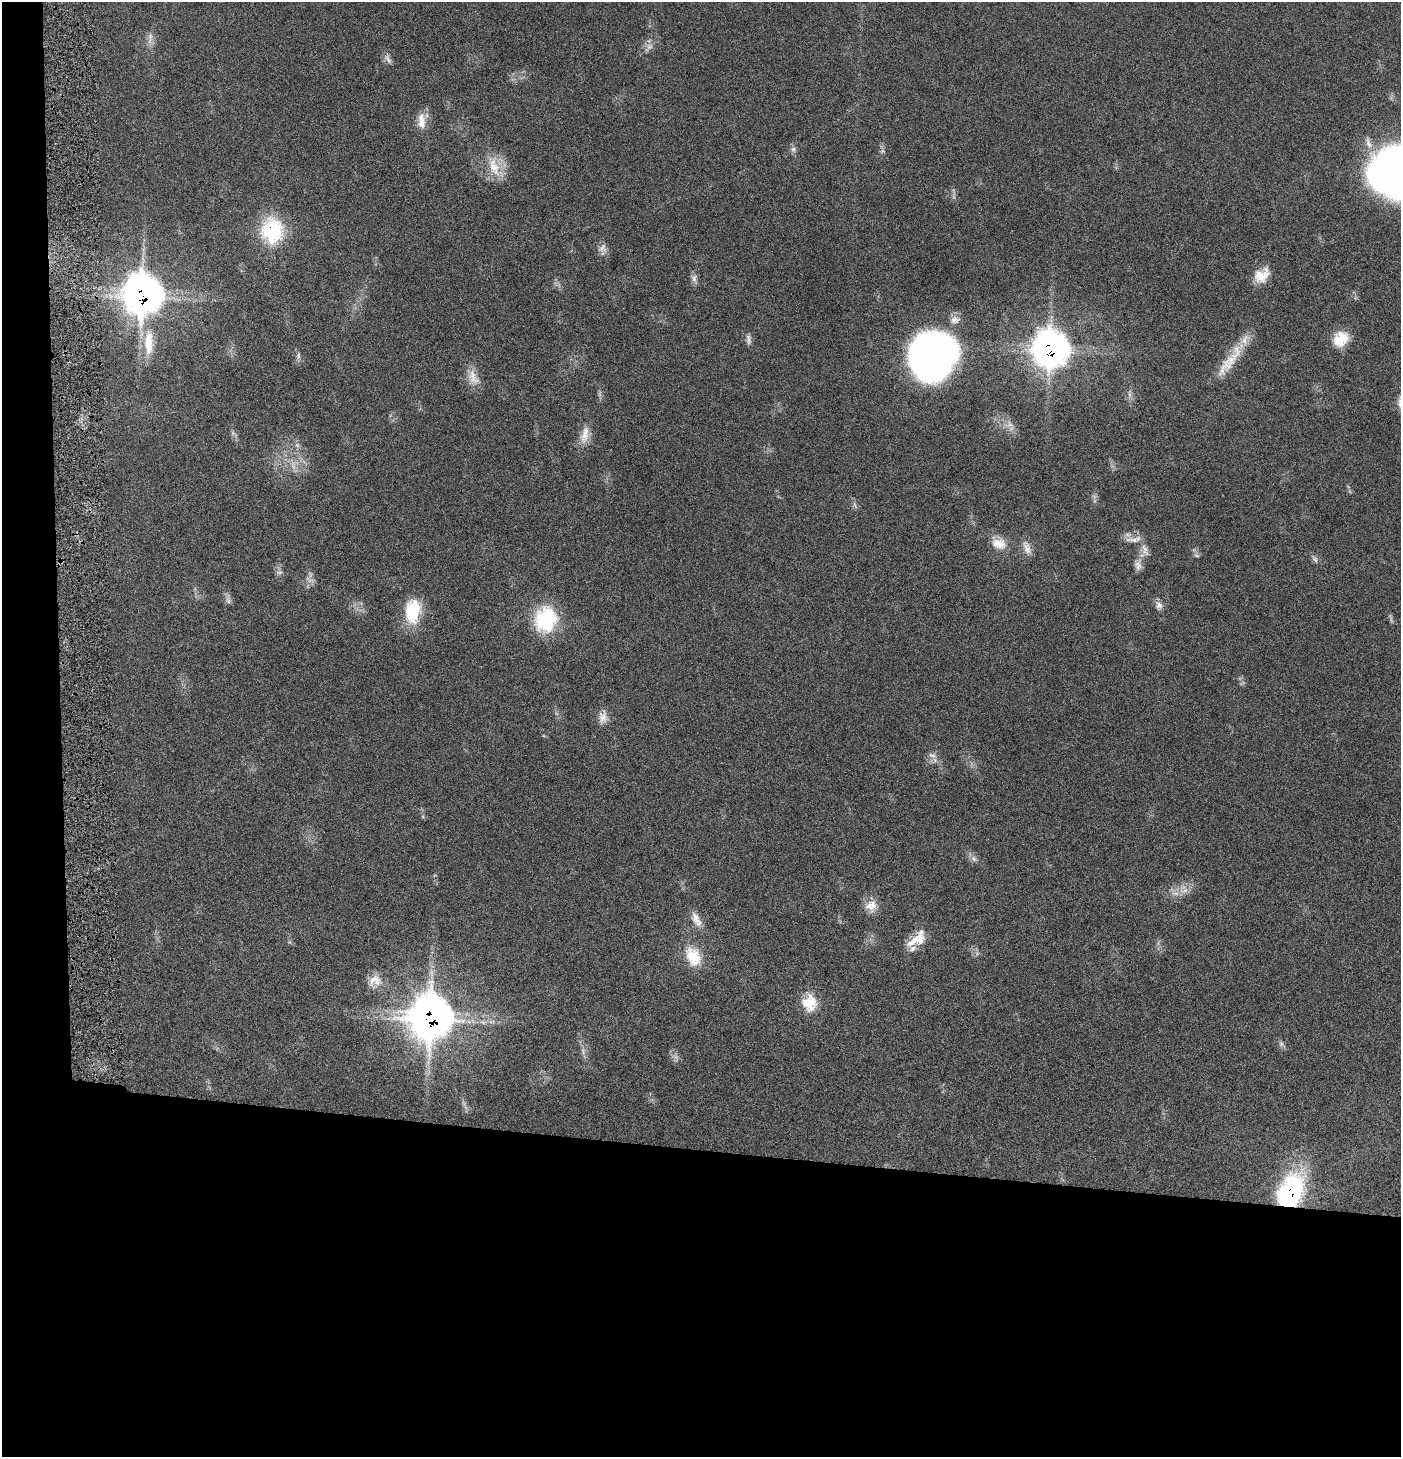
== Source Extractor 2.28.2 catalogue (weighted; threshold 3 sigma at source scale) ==
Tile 7 of 3 x 3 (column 1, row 3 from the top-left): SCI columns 148-1546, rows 3-1457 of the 4445 x 4372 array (HDU 1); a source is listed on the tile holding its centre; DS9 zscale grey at full resolution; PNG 1403 x 1459 px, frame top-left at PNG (2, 2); no overlay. Shown black and unused: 24% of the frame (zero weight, under 4 of 8 exposures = <1% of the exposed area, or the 3 px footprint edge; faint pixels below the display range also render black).
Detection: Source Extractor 2.28.2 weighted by HDU 2 'WHT'; one run over the whole footprint, this tile lists its part. Background 0.0669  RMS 0.0041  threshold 0.017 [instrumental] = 3 sigma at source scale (4.09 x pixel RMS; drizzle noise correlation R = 1.36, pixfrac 0.8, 0.05/0.05 arcsec/px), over >= 5 px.
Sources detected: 59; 6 too faint to see at this stretch — not listed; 3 inside a brighter listed object's ellipse — not listed separately; the other 50 listed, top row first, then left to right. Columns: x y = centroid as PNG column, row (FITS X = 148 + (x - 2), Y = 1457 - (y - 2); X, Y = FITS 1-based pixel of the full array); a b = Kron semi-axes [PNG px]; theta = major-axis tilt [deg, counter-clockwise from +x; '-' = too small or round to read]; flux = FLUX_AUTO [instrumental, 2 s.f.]
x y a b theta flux
150 36 11 6 -86 1.9
388 59 14 6 -63 1.7
421 121 23 10 -88 4.8
793 149 6 6 - 1.1
494 167 33 14 -70 8.9
272 231 19 18 - 37
602 248 13 11 -8 2.4
1262 275 20 15 40 6.4
694 278 12 8 -87 1.7
142 295 25 23 -85 210
955 320 14 11 14 2.9
748 339 14 6 -85 1.5
1341 339 19 16 44 9.1
149 343 38 12 89 11
1050 349 21 20 - 200
298 356 9 5 78 1.1
932 356 42 40 55 170
1230 361 58 13 55 12
473 377 24 13 -66 5.2
1130 395 9 4 -71 1
233 433 7 4 89 0.84
585 435 27 10 77 4.9
297 445 8 5 -45 1.1
293 465 15 7 -82 2.9
1134 540 26 7 -7 3.3
999 544 20 14 -16 5.7
1027 548 20 9 -68 3.2
1145 550 20 9 -70 3.4
1197 555 8 4 -9 0.65
1315 559 10 4 -46 1.1
1138 565 16 10 84 2.7
279 572 10 5 0 0.99
228 600 14 6 -83 1.4
1159 605 11 9 -23 2
413 611 24 16 83 18
546 619 28 24 69 27
603 717 17 11 83 3.2
932 755 13 5 -23 1.7
974 859 10 7 -58 1.5
1184 891 15 7 6 3.5
873 906 14 10 75 4
696 919 22 10 -62 3.8
917 940 28 12 26 6.8
693 957 26 18 -64 11
375 981 20 15 16 5.1
809 1003 12 10 -80 14
430 1017 27 26 - 290
583 1051 12 5 -79 1.6
676 1057 7 5 -45 1.2
1291 1191 35 23 62 56
Overlapping masked pixels (flux is a lower limit): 5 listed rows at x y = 272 231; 142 295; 1050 349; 430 1017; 1291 1191